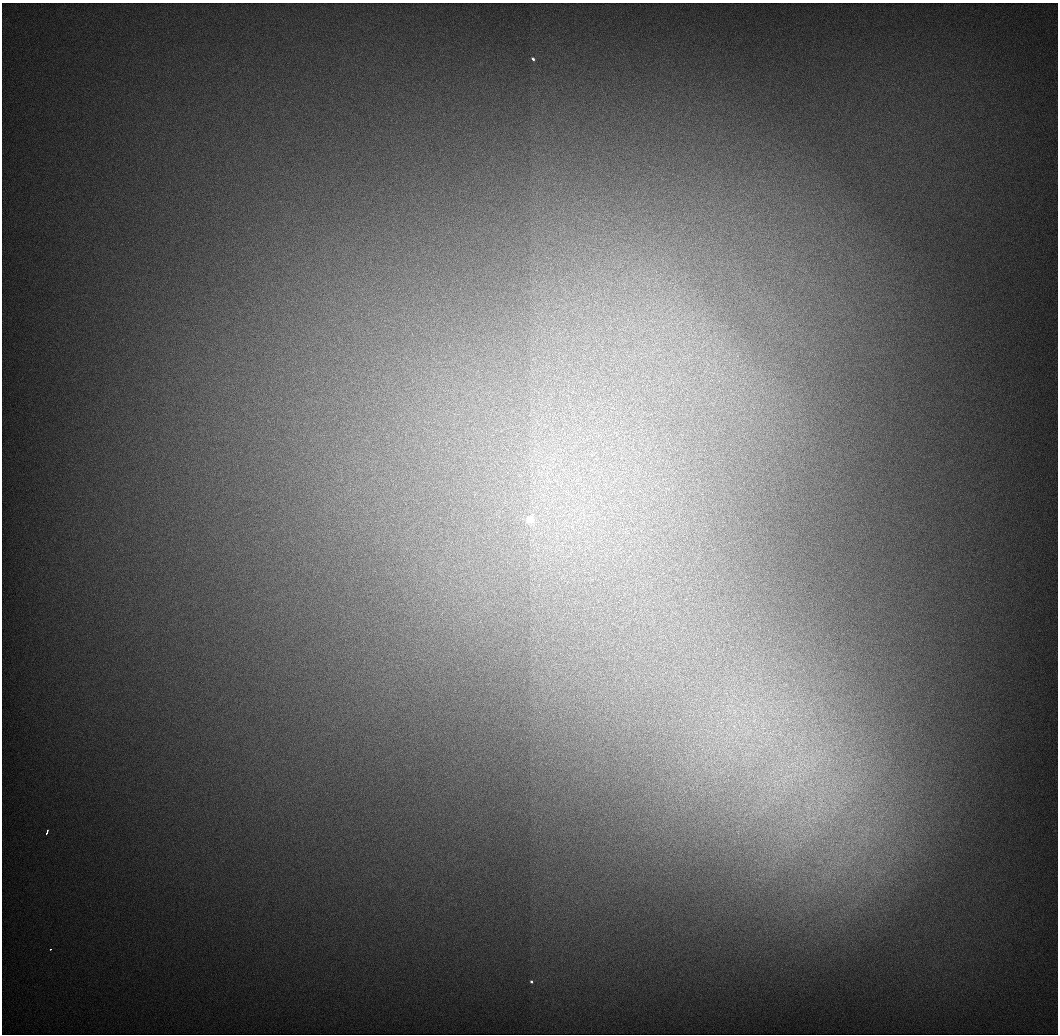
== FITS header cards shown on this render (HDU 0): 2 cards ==
NAXIS1  =                 1056 / Length of Axis 1 (Serial)
NAXIS2  =                 1032 / Length of Axis 2 (Parallel)

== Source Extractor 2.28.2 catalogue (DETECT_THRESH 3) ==
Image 1056 x 1032 px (HDU 0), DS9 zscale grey, 1 PNG px = 1 image px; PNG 1060 x 1036 px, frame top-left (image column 1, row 1032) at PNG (2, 3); no overlay
Background 549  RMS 5.9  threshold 17.7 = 3 sigma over >= 5 px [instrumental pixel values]
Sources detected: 8; all 8 listed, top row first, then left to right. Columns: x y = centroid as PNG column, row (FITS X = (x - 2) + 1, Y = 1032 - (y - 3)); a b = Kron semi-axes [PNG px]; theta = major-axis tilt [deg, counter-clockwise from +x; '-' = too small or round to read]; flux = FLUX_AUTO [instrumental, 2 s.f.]
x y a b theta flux
533 59 4 3 - 1000
530 520 4 3 - 29000
821 805 11 5 88 2300
809 807 7 4 72 1200
813 818 9 4 0 1600
47 832 5 3 - 2200
50 949 3 2 - 1800
531 982 3 3 - 1200